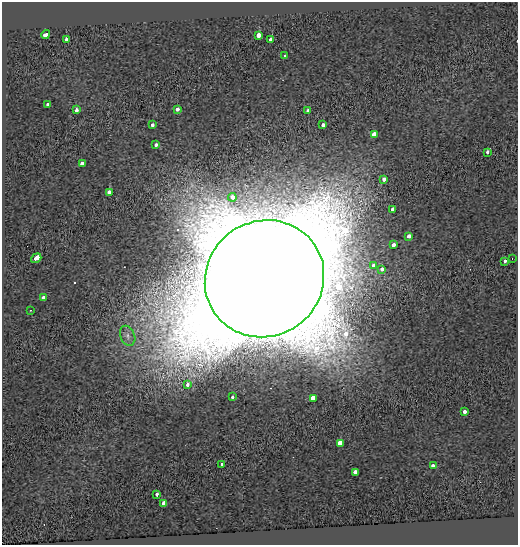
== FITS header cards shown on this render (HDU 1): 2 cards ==
NAXIS1  =                  516
NAXIS2  =                  543

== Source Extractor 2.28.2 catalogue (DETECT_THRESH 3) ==
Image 516 x 543 px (HDU 1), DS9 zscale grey, 1 PNG px = 1 image px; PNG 520 x 547 px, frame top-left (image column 1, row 543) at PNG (2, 2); each listed source drawn as its Kron ellipse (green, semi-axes under 4 px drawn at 4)
Background 0.0374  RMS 0.067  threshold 0.201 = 3 sigma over >= 5 px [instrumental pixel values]
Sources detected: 40; all 40 listed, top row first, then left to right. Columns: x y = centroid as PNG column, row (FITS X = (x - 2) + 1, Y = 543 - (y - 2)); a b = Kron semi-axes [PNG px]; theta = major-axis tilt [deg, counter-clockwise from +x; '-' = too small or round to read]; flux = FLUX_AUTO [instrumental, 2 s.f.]
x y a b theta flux
46 34 4 3 - 94
258 36 3 3 - 350
66 39 3 3 - 130
271 39 4 3 - 53
285 56 3 3 - 18
48 105 3 3 - 57
177 109 3 3 - 38
76 110 3 3 - 80
308 111 4 3 - 59
153 125 3 3 - 28
323 125 3 3 - 83
374 135 3 3 - 1000
156 144 3 3 - 23
487 152 4 3 - 28
82 164 4 4 - 43
384 179 4 3 - 72
109 192 3 3 - 82
232 197 4 4 - 58
392 209 3 3 - 49
408 236 4 3 - 84
393 245 4 3 - 39
36 258 5 3 - 230
512 259 2 2 - 4.9
505 261 3 3 - 45
374 265 4 3 - 60
382 269 3 3 - 48
264 279 61 57 35 480000
44 298 4 4 - 180
30 310 3 2 - 3.8
128 336 10 7 -67 23
188 384 4 3 - 39
233 396 3 3 - 22
313 398 4 4 - 310
464 411 3 3 - 67
340 443 4 3 - 790
222 464 3 3 - 42
433 465 3 3 - 94
355 472 3 3 - 72
157 494 3 3 - 53
164 503 3 3 - 150